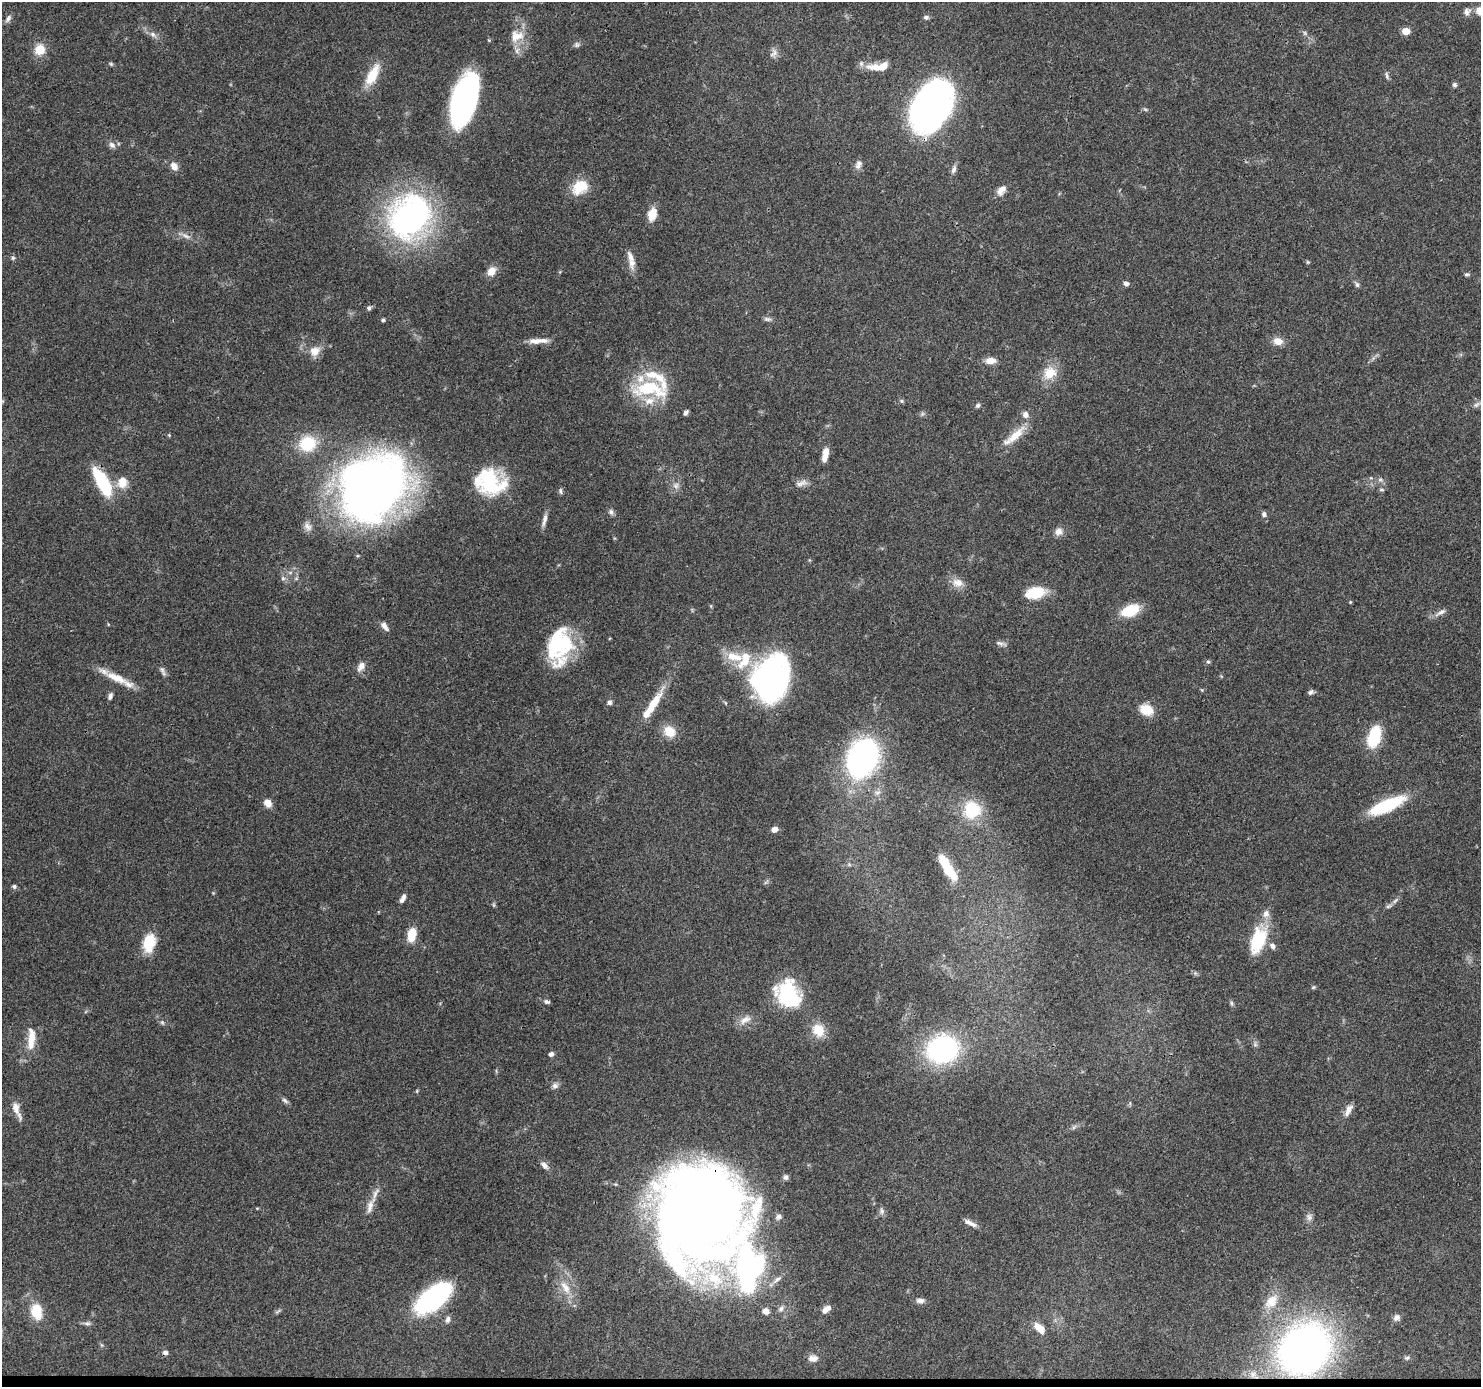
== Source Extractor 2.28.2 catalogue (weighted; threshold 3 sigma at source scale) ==
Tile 8 of 3 x 3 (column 2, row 3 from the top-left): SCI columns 1482-2960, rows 204-1588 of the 4440 x 4461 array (HDU 1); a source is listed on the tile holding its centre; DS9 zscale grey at full resolution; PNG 1483 x 1389 px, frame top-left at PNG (2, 2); no overlay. Shown black and unused: <1% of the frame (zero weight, under 3 of 4 exposures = <1% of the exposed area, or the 3 px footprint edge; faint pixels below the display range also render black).
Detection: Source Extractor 2.28.2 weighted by HDU 2 'WHT'; one run over the whole footprint, this tile lists its part. Background 0.0572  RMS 0.0051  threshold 0.023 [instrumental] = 3 sigma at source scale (4.5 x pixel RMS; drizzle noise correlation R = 1.50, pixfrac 1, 0.05/0.05 arcsec/px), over >= 5 px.
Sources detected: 173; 1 too faint to see at this stretch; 2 inside a brighter object's white glare — not listed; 17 inside a brighter listed object's ellipse — not listed separately; the other 153 listed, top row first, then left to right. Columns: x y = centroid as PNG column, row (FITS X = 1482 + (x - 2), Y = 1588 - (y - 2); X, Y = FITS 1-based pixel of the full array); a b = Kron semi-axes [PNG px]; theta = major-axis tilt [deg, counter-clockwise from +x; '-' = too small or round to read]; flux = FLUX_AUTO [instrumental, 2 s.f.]
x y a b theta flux
1480 11 12 10 -8 5.1
1467 12 10 9 - 2.6
926 17 6 5 - 1.3
8 18 11 6 61 1.9
1406 31 5 5 - 12
1305 33 6 5 - 0.92
153 34 11 6 -42 2.3
517 36 21 17 18 9.7
577 45 8 7 - 1.3
40 49 10 9 - 9.6
774 53 13 8 52 2.6
111 64 6 5 - 0.74
879 67 28 9 6 9.2
373 75 31 12 63 12
1387 76 11 4 -70 1.2
1454 85 7 6 - 1.1
464 101 42 18 74 140
930 109 49 34 61 180
1145 109 6 5 - 0.83
112 145 10 7 -48 2.1
858 164 13 8 69 2.6
174 166 10 7 -57 3.6
954 169 12 6 71 2
580 187 21 16 36 12
1000 192 10 9 - 2.9
652 214 12 8 76 8.6
409 217 38 32 45 180
186 236 15 5 -25 2.7
13 258 6 5 - 0.86
1308 262 5 5 - 0.58
631 263 20 9 -85 5
491 271 13 9 52 4.5
1467 274 7 4 3 0.89
1126 283 6 5 - 1.9
1357 285 8 5 -73 1.2
369 308 7 6 - 1.1
767 319 11 5 -6 1.5
383 320 4 4 - 0.9
535 341 19 8 0 4.6
1278 341 10 8 -12 5.1
315 351 15 12 32 5.4
990 361 10 6 2 5.8
1050 373 19 16 37 9.9
649 388 46 18 -2 34
901 401 6 5 - 0.86
1477 404 13 6 27 1.9
978 405 7 5 43 1.1
686 413 6 4 59 1.5
922 414 6 5 - 0.96
1025 415 8 7 - 2.7
169 435 5 3 - 0.5
1015 435 35 10 41 10
307 444 16 14 17 22
825 454 17 7 78 5.3
1380 480 8 6 -32 1.4
489 481 33 28 -72 34
103 482 34 12 -61 27
122 483 16 13 73 7.2
801 483 18 7 15 3.3
676 486 10 8 -87 2.6
373 487 64 51 45 410
1382 490 7 4 -6 0.83
561 491 9 3 -89 0.93
611 512 8 7 - 1.6
1264 514 7 6 - 1.6
544 520 19 5 76 2.7
308 526 13 9 -50 3
1058 532 11 9 71 3
283 578 7 6 - 1.3
957 583 17 11 -13 5.1
1035 593 22 12 12 15
1350 602 4 3 - 0.43
1130 610 18 10 24 18
1440 612 18 6 31 2.6
108 624 5 3 - 0.39
384 626 13 6 -49 2.6
1001 643 16 5 -14 1.8
559 644 39 27 72 39
744 660 29 15 63 14
1208 662 5 5 - 0.88
361 666 14 8 60 3.2
163 671 16 6 -65 1.9
116 678 37 10 -23 11
772 678 40 29 77 160
1202 690 6 3 -71 0.49
1310 692 7 5 25 1.4
110 696 8 5 68 1.6
609 702 7 6 - 1.3
654 702 39 10 56 12
726 703 6 4 -70 0.59
1146 710 17 13 -22 8.1
669 731 14 11 -41 8.8
1374 737 24 13 71 20
862 758 37 26 63 140
268 803 10 8 -56 4
1387 805 37 11 23 34
972 810 19 18 - 23
774 829 7 6 - 3
849 864 6 4 -1 0.85
948 869 30 11 -53 18
14 886 6 5 - 1.1
213 893 4 4 - 0.46
403 899 10 5 62 2.4
1395 901 11 4 45 1.5
493 905 6 4 -89 0.72
412 935 12 7 79 12
1258 940 28 14 71 27
149 943 20 13 77 14
1272 946 9 6 -63 2.1
1313 987 6 5 - 0.7
788 994 31 22 -73 37
547 1002 8 5 -16 1.2
1231 1003 7 5 -74 0.92
745 1020 19 9 31 4.5
162 1022 7 5 -55 0.97
818 1030 17 14 -57 9.4
31 1039 30 9 87 9.5
1255 1044 8 6 -89 1.2
942 1049 29 24 16 88
551 1054 5 5 - 1.8
555 1086 9 8 - 2
417 1091 6 4 89 0.54
285 1100 10 5 -37 1.4
16 1110 23 7 -69 5
1348 1110 17 7 63 3.6
1074 1127 8 4 45 1.2
544 1165 11 6 -43 2.6
786 1177 7 7 - 1.5
370 1206 27 9 71 5.8
882 1211 10 7 -84 1.7
698 1213 92 79 -90 760
778 1217 9 7 28 1.8
1309 1217 11 8 -89 2.3
970 1223 18 5 -25 3
777 1279 17 5 38 2.7
565 1287 22 10 -58 7.7
433 1298 35 15 40 87
920 1301 11 7 0 2.3
1271 1301 23 15 48 9.3
828 1308 8 7 - 2.1
781 1309 9 7 58 1.9
36 1311 16 11 -80 13
278 1311 9 4 30 0.96
766 1311 8 7 - 3
1397 1317 9 8 - 2.1
448 1319 9 6 76 1.8
87 1323 9 5 -2 1.5
1039 1328 16 8 -46 6.1
101 1345 6 4 -71 0.7
1305 1349 38 33 43 300
165 1352 7 6 - 1.5
813 1358 12 8 0 3.3
1407 1358 8 5 10 1
Overlapping masked pixels (flux is a lower limit): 4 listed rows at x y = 930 109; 103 482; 698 1213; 1305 1349
Isophote crosses this tile's border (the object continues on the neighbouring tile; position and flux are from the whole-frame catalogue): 1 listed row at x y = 1480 11